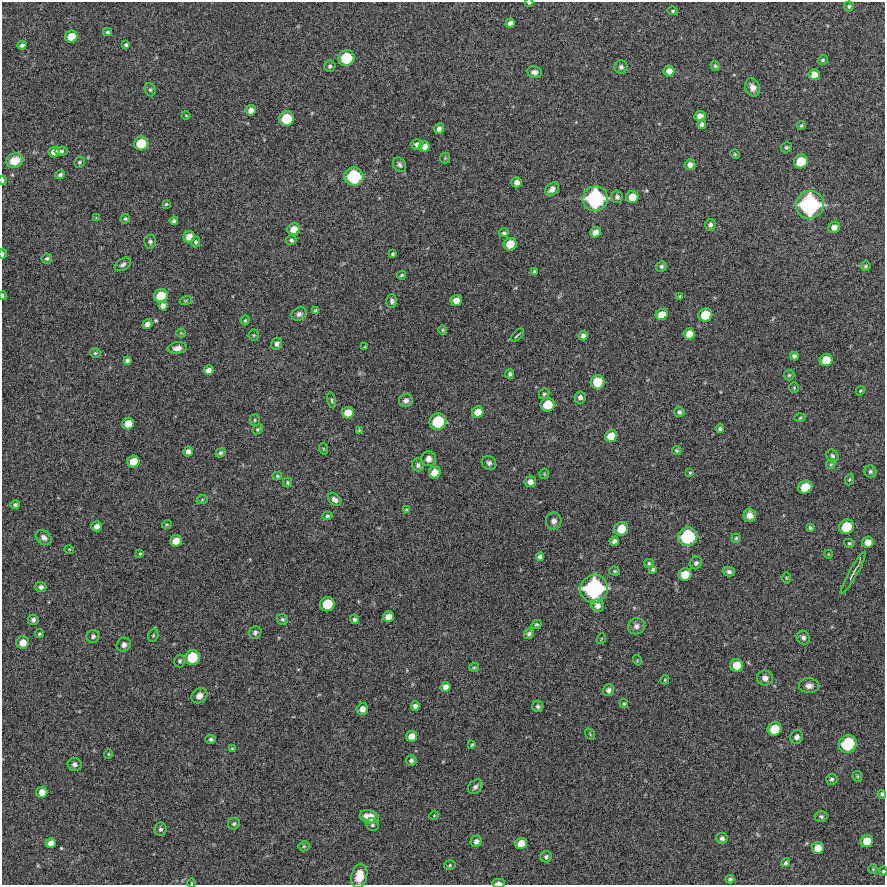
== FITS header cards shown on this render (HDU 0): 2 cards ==
NAXIS1  =                  883 /FITS: X Dimension
NAXIS2  =                  883 /FITS: Y Dimension

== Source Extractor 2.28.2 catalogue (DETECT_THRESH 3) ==
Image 883 x 883 px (HDU 0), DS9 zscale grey, 1 PNG px = 1 image px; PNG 887 x 887 px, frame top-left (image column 1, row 883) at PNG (2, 2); each listed source drawn as its Kron ellipse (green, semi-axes under 4 px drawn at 4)
Background 9130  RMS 280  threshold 843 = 3 sigma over >= 5 px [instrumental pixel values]
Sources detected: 239; all 239 listed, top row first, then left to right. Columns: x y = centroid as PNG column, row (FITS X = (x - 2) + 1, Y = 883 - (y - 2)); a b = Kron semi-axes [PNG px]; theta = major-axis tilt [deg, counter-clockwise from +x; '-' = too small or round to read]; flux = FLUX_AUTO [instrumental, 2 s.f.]
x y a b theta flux
529 3 4 3 - 2.4e+04
849 6 5 5 - 3.6e+04
673 11 5 4 - 2.9e+04
510 23 5 4 - 8.8e+04
107 32 4 3 - 3.0e+04
71 37 6 6 - 2.8e+05
22 45 4 3 - 4.1e+04
126 45 4 4 - 4.3e+04
346 58 8 8 - 7.0e+05
823 60 5 4 - 2.7e+04
330 66 6 5 - 4.3e+04
715 66 5 4 - 3.3e+04
621 67 6 6 - 5.1e+04
669 71 5 5 - 1.4e+05
535 72 7 5 -10 1.0e+05
814 75 5 5 - 1.8e+05
753 87 9 7 -67 1.2e+05
150 90 7 5 -67 3.4e+04
251 110 5 5 - 1.2e+05
186 115 4 3 - 1.5e+04
700 116 5 5 - 1.5e+05
287 119 7 7 - 5.8e+05
702 124 4 4 - 5.5e+04
801 125 4 3 - 2.3e+04
439 129 5 5 - 6.6e+04
141 143 7 7 - 4.8e+05
417 144 5 5 - 6.9e+04
424 147 5 5 - 1.5e+05
786 147 6 5 - 3.2e+04
61 151 6 4 1 3.6e+04
54 152 6 5 - 1.6e+05
735 154 5 4 - 2.0e+04
445 158 5 5 - 2.4e+04
15 161 9 7 23 2.0e+05
801 161 7 6 - 4.3e+05
79 162 5 5 - 3.5e+04
399 165 8 6 -58 5.3e+04
690 165 5 5 - 9.1e+04
60 175 5 4 - 4.4e+04
354 176 9 9 - 1.0e+06
3 180 4 2 - 3.5e+04
517 182 5 5 - 1.1e+05
552 189 8 5 41 1.2e+05
617 197 6 5 - 5.2e+04
632 197 6 6 - 2.7e+05
595 198 12 12 - 1.9e+06
166 204 3 3 - 2.0e+04
810 205 14 13 - 2.3e+06
96 218 4 4 - 1.6e+04
125 219 5 4 - 3.2e+04
174 221 4 4 - 5.4e+04
710 225 6 5 - 6.1e+04
834 227 6 5 - 1.2e+05
294 229 6 6 - 2.0e+05
595 232 5 5 - 1.3e+05
504 233 5 4 - 3.8e+04
189 237 6 5 - 1.9e+05
291 240 5 5 - 4.0e+04
150 242 7 6 - 4.4e+04
196 242 5 4 - 3.5e+04
510 244 6 6 - 3.4e+05
3 254 5 3 - 3.1e+04
392 254 4 4 - 2.8e+04
47 259 5 5 - 4.0e+04
123 264 9 6 31 5.4e+04
661 266 5 5 - 4.3e+04
866 266 5 5 - 3.7e+04
534 272 3 3 - 3.2e+04
401 275 4 3 - 2.4e+04
3 296 4 2 - 3.2e+04
161 296 7 6 - 4.1e+05
679 296 4 4 - 1.8e+04
186 300 6 4 20 2.4e+04
456 300 6 5 - 1.9e+05
392 301 7 5 -89 5.3e+04
163 306 5 4 - 9.4e+04
316 311 4 4 - 3.9e+04
299 314 8 6 28 6.0e+04
662 314 6 5 - 2.4e+05
705 315 7 6 - 4.0e+05
245 320 5 4 - 2.1e+04
147 324 5 4 - 9.4e+04
443 330 5 4 - 2.2e+04
181 333 4 4 - 1.8e+04
689 334 5 5 - 1.9e+05
254 335 5 5 - 2.4e+04
517 335 8 2 43 2.5e+04
583 336 5 4 - 6.8e+04
277 344 6 5 - 6.4e+04
365 346 4 3 - 1.6e+04
177 348 9 6 8 1.0e+05
95 353 5 4 - 2.8e+04
794 356 4 4 - 5.1e+04
127 360 4 4 - 4.4e+04
826 360 6 6 - 3.2e+05
208 370 5 4 - 9.3e+04
510 374 4 4 - 3.9e+04
789 375 5 5 - 2.9e+04
598 382 7 7 - 4.2e+05
794 388 5 4 - 2.3e+04
860 391 5 3 - 1.8e+04
544 394 5 5 - 3.1e+04
580 397 6 5 - 6.7e+04
332 400 8 3 -77 2.9e+04
406 400 7 6 - 7.0e+04
548 405 7 6 - 4.3e+05
478 412 6 5 - 2.1e+05
679 412 5 5 - 5.1e+04
348 413 6 6 - 2.4e+05
800 418 5 3 - 2.3e+04
255 420 5 5 - 2.9e+04
438 422 9 8 - 7.6e+05
128 424 6 5 - 2.4e+05
257 429 6 4 41 2.5e+04
720 429 4 4 - 4.1e+04
359 430 4 3 - 1.9e+04
611 436 6 6 - 2.9e+05
324 449 6 3 -70 2.0e+04
677 451 5 4 - 3.2e+04
188 452 5 5 - 8.7e+04
220 453 5 4 - 3.5e+04
832 456 7 5 -57 4.1e+04
428 459 7 7 - 1.0e+05
133 462 6 5 - 2.5e+05
489 463 7 6 - 6.0e+04
831 464 5 4 - 2.1e+04
418 465 6 6 - 5.6e+04
870 472 6 6 - 4.1e+04
435 473 6 5 - 2.2e+05
690 473 4 3 - 2.1e+04
544 474 5 4 - 2.0e+04
277 476 5 4 - 2.4e+04
849 479 6 4 69 2.4e+04
287 482 5 4 - 2.8e+04
530 482 6 5 - 1.1e+05
805 487 7 6 - 4.1e+05
202 500 6 3 20 2.0e+04
335 500 7 5 -40 7.4e+04
15 505 4 4 - 4.0e+04
406 510 4 4 - 2.3e+04
750 515 6 6 - 1.2e+05
327 516 5 3 - 2.8e+04
554 521 8 8 - 8.3e+04
167 524 5 3 - 1.6e+04
97 526 5 5 - 1.0e+05
847 527 8 7 - 5.3e+05
810 528 4 3 - 2.8e+04
621 529 7 6 - 3.3e+05
688 537 10 9 - 1.2e+06
44 538 9 6 -36 8.0e+04
736 538 4 4 - 2.6e+04
176 541 6 5 - 2.1e+05
614 541 5 4 - 7.9e+04
868 542 6 5 - 1.8e+05
849 543 5 4 - 2.6e+04
69 549 5 3 - 1.5e+04
140 554 4 3 - 2.4e+04
828 554 4 3 - 1.2e+04
540 557 4 4 - 7.4e+04
649 563 5 4 - 2.6e+04
696 563 6 6 - 4.6e+04
653 570 4 3 - 3.2e+04
615 571 5 4 - 2.6e+04
729 572 6 5 - 5.3e+04
853 573 24 2 61 6.0e+04
685 574 6 6 - 3.4e+05
786 578 6 4 -89 2.0e+04
41 587 5 5 - 5.2e+04
594 589 14 13 - 2.3e+06
327 604 7 7 - 5.1e+05
598 606 7 6 - 9.3e+04
388 617 5 5 - 1.5e+05
282 619 6 5 - 3.4e+04
354 619 5 4 - 4.2e+04
33 620 5 5 - 5.9e+04
536 624 5 4 - 2.8e+04
636 626 8 8 - 8.5e+04
255 632 6 6 - 5.3e+04
39 634 4 4 - 2.7e+04
529 634 5 4 - 4.7e+04
153 635 6 5 - 2.6e+04
93 636 6 6 - 5.0e+04
803 638 7 6 - 6.0e+04
601 639 5 3 - 1.5e+04
23 643 6 6 - 2.0e+05
124 645 7 6 - 8.0e+04
192 657 7 7 - 5.8e+05
637 660 5 3 - 1.6e+04
180 661 6 5 - 3.7e+04
737 665 6 6 - 3.2e+05
474 667 5 4 - 2.2e+04
765 678 8 7 - 1.0e+05
665 680 4 3 - 1.7e+04
809 686 10 7 -3 1.0e+05
445 687 5 5 - 1.1e+05
608 690 6 5 - 7.1e+04
199 696 8 7 - 1.2e+05
624 703 5 4 - 2.4e+04
415 706 4 4 - 6.7e+04
538 706 6 5 - 3.9e+04
362 709 6 5 - 1.4e+05
775 729 7 6 - 4.2e+05
590 734 6 3 -54 1.7e+04
411 736 6 5 - 1.7e+05
797 737 7 6 - 7.8e+04
211 739 5 4 - 3.6e+04
848 744 9 8 - 9.6e+05
472 745 3 2 - 2.0e+04
232 748 4 3 - 1.8e+04
108 754 4 4 - 2.0e+04
411 760 5 5 - 5.2e+04
74 764 7 6 - 6.2e+04
857 776 5 5 - 2.4e+04
832 779 6 5 - 4.1e+04
475 787 8 6 46 5.5e+04
42 792 5 5 - 1.7e+05
882 794 4 4 - 4.0e+04
434 816 5 3 - 1.6e+04
821 816 6 5 - 4.2e+04
369 817 10 6 -16 2.5e+05
234 824 6 5 - 3.6e+04
372 825 6 6 - 4.9e+04
160 829 6 6 - 5.6e+04
722 838 5 5 - 5.4e+04
476 841 6 5 - 8.3e+04
867 841 6 6 - 2.6e+05
51 843 5 5 - 1.2e+05
521 843 6 5 - 2.2e+05
304 846 5 5 - 2.6e+04
818 848 6 6 - 2.2e+05
546 857 5 5 - 4.5e+04
786 863 5 4 - 3.4e+04
450 865 6 4 17 2.8e+04
873 869 4 4 - 1.9e+04
883 871 5 4 - 2.4e+04
359 876 12 8 78 2.5e+05
730 879 4 4 - 4.3e+04
192 883 5 3 - 1.4e+04
498 883 6 3 0 8.5e+04
At the frame edge (FLAGS 8, measured only in part): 8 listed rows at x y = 529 3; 3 180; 3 254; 3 296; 882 794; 883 871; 192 883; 498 883